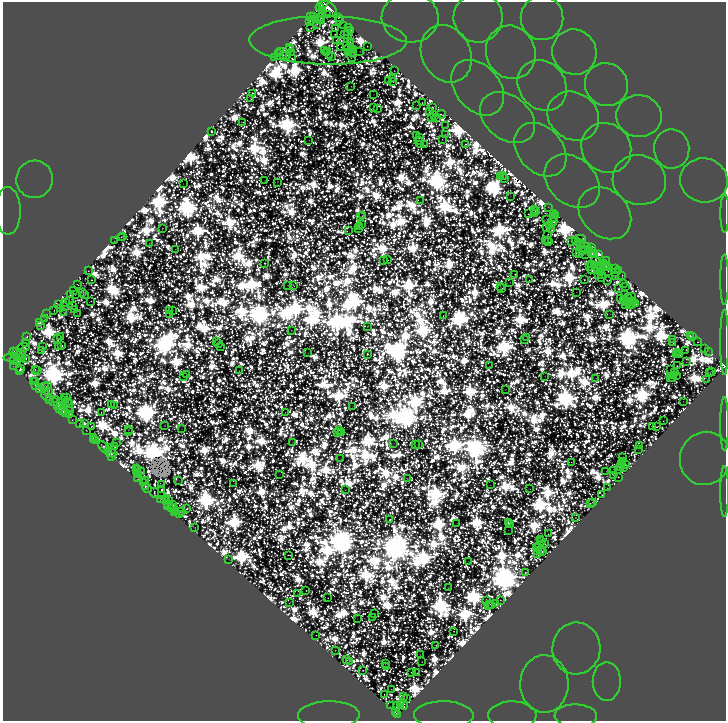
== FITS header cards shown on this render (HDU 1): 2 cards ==
NAXIS1  =                 1447
NAXIS2  =                 1438

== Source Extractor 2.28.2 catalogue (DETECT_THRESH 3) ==
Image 1447 x 1438 px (HDU 1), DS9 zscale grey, zoomed out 1/2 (1 PNG px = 2 x 2 image px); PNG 728 x 723 px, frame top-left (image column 2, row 1438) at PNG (3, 2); each listed source drawn as its Kron ellipse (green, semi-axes under 4 px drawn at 4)
Background 43.9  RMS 6.7e-04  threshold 0.00202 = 3 sigma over >= 5 px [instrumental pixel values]
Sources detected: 826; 352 cannot appear on this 1/2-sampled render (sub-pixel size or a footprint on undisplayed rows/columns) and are neither listed nor drawn; the other 474 listed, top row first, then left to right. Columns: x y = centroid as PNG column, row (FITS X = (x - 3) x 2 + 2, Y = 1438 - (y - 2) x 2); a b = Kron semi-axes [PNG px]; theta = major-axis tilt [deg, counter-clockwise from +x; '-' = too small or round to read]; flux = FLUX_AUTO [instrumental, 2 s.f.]
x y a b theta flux
323 4 8 3 52 200000
320 8 4 3 - 120000
328 9 9 6 -35 93000
323 10 2 2 - 51000
327 14 2 1 - 74
313 16 3 2 - 3200
310 17 2 1 - 290
320 17 2 1 - 550
339 17 2 2 - 1500
410 18 28 25 -2 430
478 18 25 24 - 27
542 18 22 21 - 7.2
320 19 2 1 - 260
312 20 3 1 - 570
340 20 2 1 - 230
310 21 3 1 - 310
322 21 2 1 - 52
316 25 3 3 - 480
344 25 2 1 - 390
349 27 2 2 - 1400
311 28 2 1 - 490
336 29 3 3 - 1500
350 31 2 2 - 720
335 34 2 1 - 180
344 34 3 2 - 550
348 35 2 1 - 93
347 39 3 2 - 240
328 40 79 24 0 600000
336 40 3 2 - 760
341 40 3 2 - 1100
350 42 2 1 - 640
367 46 2 2 - 810
290 47 2 1 - 440
341 47 2 1 - 470
348 48 4 2 - 6100
352 48 2 2 - 810
290 49 2 1 - 110
324 50 2 2 - 19
354 50 3 2 - 560
328 51 2 1 - 600
360 51 2 1 - 220
280 52 2 2 - 680
291 52 2 1 - 470
326 52 3 2 - 1000
348 52 3 2 - 1900
511 52 27 24 -66 13
574 52 23 22 - 7
279 53 2 2 - 510
353 53 3 2 - 1600
446 54 30 24 -62 29
283 55 2 1 - 170
287 55 3 2 - 1900
330 56 2 2 - 230
351 56 6 3 -59 300
274 57 2 1 - 190
332 57 2 1 - 72
292 59 2 2 - 1600
394 71 2 1 - 330
393 78 2 1 - 180
388 81 2 1 - 70
393 81 2 1 - 490
542 85 27 23 -50 12
606 85 22 21 - 6.7
351 86 2 1 - 240
478 88 31 22 -50 150
252 93 2 2 - 1400
374 94 2 1 - 130
251 99 3 1 - 370
422 103 2 1 - 520
417 105 3 1 - 71
373 107 3 2 - 340
432 108 3 2 - 1200
378 109 2 1 - 21
429 112 3 2 - 3800
441 114 4 2 - 1400
435 116 2 1 - 600
573 116 27 23 -33 11
639 116 23 21 -11 6.8
432 117 2 1 - 240
436 118 2 1 - 100
508 118 30 22 -38 110
242 122 3 2 - 610
445 126 2 1 - 47
211 131 2 2 - 3900
446 135 4 2 - 500
417 136 2 1 - 180
419 138 3 2 - 1300
442 139 2 1 - 320
309 140 3 2 - 220
418 140 2 2 - 940
465 144 2 2 - 930
421 145 2 2 - 380
425 145 3 2 - 460
606 148 26 24 -43 11
672 149 19 17 -88 5.6
540 150 30 22 -48 90
503 176 2 1 - 220
501 177 2 1 - 250
505 178 3 2 - 3400
35 179 19 18 - 5.5
265 180 2 1 - 210
639 180 27 25 -15 12
704 180 24 22 -13 8
572 181 31 23 -42 160
277 182 4 1 - 250
183 184 2 1 - 71
510 196 2 1 - 72
420 201 2 1 - 26
548 207 2 1 - 180
535 209 3 1 - 250
8 211 24 13 -89 7.7
535 211 2 2 - 950
535 213 4 2 - 1200
554 213 2 2 - 500
605 213 29 23 -43 87
725 213 19 2 90 0.77
529 214 3 3 - 330
556 215 2 1 - 270
360 216 2 1 - 130
363 216 4 2 - 370
555 218 2 1 - 820
546 219 2 1 - 10
553 221 4 2 - 4800
362 224 2 1 - 21
549 226 3 2 - 250
359 227 3 2 - 920
546 228 3 2 - 2000
162 229 2 2 - 730
359 229 2 2 - 660
552 230 3 1 - 530
349 231 2 1 - 15
547 235 3 2 - 970
123 236 2 2 - 900
121 237 2 2 - 700
581 239 5 3 - 3600
545 240 3 1 - 20
548 240 4 2 - 290
114 241 2 1 - 310
572 241 2 2 - 1000
575 241 3 1 - 190
549 242 2 2 - 450
578 242 2 1 - 440
150 243 2 2 - 220
580 243 3 1 - 310
587 247 2 1 - 25
591 247 3 2 - 9900
175 249 2 1 - 110
585 249 3 2 - 5.6
590 250 2 2 - 1500
582 252 3 2 - 1800
576 253 3 1 - 120
579 253 3 3 - 54
592 253 2 2 - 1200
595 253 3 2 - 2200
585 254 2 1 - 35
599 254 3 2 - 24000
388 260 2 1 - 400
383 261 2 1 - 98
595 261 5 2 - 1400
606 261 2 1 - 440
265 263 3 2 - 1400
603 263 2 2 - 1500
591 265 2 1 - 160
594 265 4 3 - 85
600 265 3 2 - 12000
606 265 2 2 - 2600
590 267 2 1 - 46
608 267 3 2 - 140
599 269 2 2 - 950
615 269 3 2 - 1000
592 270 2 2 - 2500
619 270 2 1 - 5.4
88 271 2 1 - 650
601 271 3 3 - 2500
608 271 2 1 - 390
615 272 2 2 - 750
515 274 2 2 - 760
602 274 3 2 - 560
598 275 3 2 - 78
622 275 2 2 - 480
615 276 3 2 - 1600
602 278 2 1 - 250
91 280 2 2 - 700
529 280 2 1 - 440
584 280 2 2 - 1500
725 280 25 3 90 5.2
607 281 4 2 - 880
510 282 2 1 - 200
624 283 2 1 - 140
78 285 3 1 - 82
293 285 3 2 - 240
288 286 2 1 - 17
626 286 2 1 - 890
500 287 2 1 - 270
502 288 2 1 - 440
619 289 3 2 - 910
74 290 2 1 - 110
576 292 2 1 - 100
83 293 3 2 - 790
71 294 4 2 - 570
75 294 2 1 - 240
85 294 2 1 - 93
625 294 2 1 - 700
632 296 2 1 - 72
629 297 2 1 - 200
621 299 2 2 - 910
69 300 2 1 - 110
91 301 2 2 - 840
624 301 3 2 - 900
627 301 2 1 - 490
633 301 3 2 - 3800
630 302 3 2 - 1800
66 303 2 2 - 740
629 304 2 1 - 990
635 304 3 2 - 1500
59 305 2 1 - 180
72 305 3 1 - 770
626 305 3 2 - 730
632 305 3 2 - 320
64 306 2 1 - 540
60 308 2 2 - 5200
54 310 3 1 - 200
75 310 2 1 - 210
172 310 2 2 - 590
170 311 2 1 - 42
64 312 2 1 - 130
47 314 2 1 - 82
77 314 2 1 - 76
169 314 2 2 - 610
610 314 2 1 - 91
443 316 2 1 - 450
45 319 2 1 - 170
40 322 3 2 - 27000
41 325 3 2 - 750
367 326 2 1 - 190
291 330 2 1 - 190
690 335 2 2 - 2400
27 336 2 2 - 3600
61 336 2 2 - 1400
527 337 2 1 - 220
692 337 2 1 - 580
57 339 4 3 - 590
673 339 2 1 - 290
524 340 2 1 - 170
25 342 2 1 - 360
217 342 2 1 - 14
673 342 2 1 - 610
698 342 2 1 - 710
724 342 33 3 90 88
219 344 3 2 - 390
62 346 4 2 - 6400
42 347 3 1 - 200
58 347 2 1 - 110
220 347 3 2 - 290
23 348 7 2 12 7500
705 348 2 1 - 700
686 350 2 1 - 520
17 351 2 2 - 540
42 351 3 1 - 97
708 351 2 1 - 29
14 352 2 2 - 570
22 353 5 3 - 1500
308 353 3 1 - 200
678 353 3 1 - 620
367 354 3 2 - 1200
677 355 2 2 - 960
680 355 2 2 - 340
11 357 7 2 6 800
19 358 2 2 - 490
22 358 2 2 - 1000
26 358 3 2 - 1500
13 360 2 2 - 1200
17 360 4 3 - 14000
686 362 2 1 - 120
13 366 2 1 - 450
490 366 2 1 - 140
677 366 2 2 - 1300
20 369 2 1 - 1400
19 370 2 2 - 1300
35 370 2 1 - 590
671 370 3 2 - 380
38 371 2 2 - 71
239 371 2 2 - 370
712 371 2 2 - 1500
674 372 3 2 - 540
710 373 2 1 - 190
187 375 2 1 - 140
674 375 2 1 - 240
184 376 2 1 - 180
545 376 2 1 - 210
676 376 2 1 - 470
596 378 2 1 - 210
671 378 2 1 - 140
672 378 2 1 - 110
707 380 3 1 - 61
36 381 2 2 - 730
33 382 3 2 - 950
35 385 4 2 - 2600
47 386 3 2 - 450
44 387 5 1 - 37
505 389 2 1 - 250
39 390 3 2 - 2900
49 391 2 2 - 440
46 396 5 2 - 2100
67 397 2 1 - 240
64 398 2 1 - 33
50 399 2 1 - 270
56 399 2 1 - 37
64 401 2 1 - 700
683 401 2 1 - 160
54 402 2 2 - 550
67 402 2 2 - 1400
69 404 2 2 - 440
57 405 2 2 - 1900
61 405 3 2 - 2600
111 405 3 1 - 20
114 405 2 1 - 190
353 406 2 1 - 32
59 408 3 1 - 240
69 410 2 1 - 85
63 411 2 2 - 4200
71 411 2 1 - 120
101 412 2 1 - 350
285 412 2 1 - 290
65 413 3 2 - 2200
70 414 2 1 - 500
72 420 2 1 - 340
663 421 2 2 - 340
84 423 3 3 - 13000
80 424 2 2 - 420
724 424 27 3 -90 63
164 425 3 2 - 140
653 426 2 2 - 880
91 427 3 2 - 860
657 427 3 2 - 870
182 429 2 1 - 96
86 430 2 1 - 720
129 430 2 1 - 240
339 430 2 1 - 250
129 432 2 1 - 29
338 432 3 2 - 540
341 433 2 1 - 21
93 438 2 1 - 220
94 439 2 1 - 200
95 440 2 2 - 210
292 442 2 1 - 240
116 443 3 1 - 300
393 443 2 1 - 94
418 444 2 1 - 150
415 445 2 1 - 150
640 446 3 2 - 830
104 447 7 3 -51 1900
110 447 3 2 - 960
115 447 2 2 - 580
639 449 3 2 - 120
110 452 6 4 -32 5400
112 456 2 2 - 780
623 458 3 2 - 1300
705 458 27 25 70 37
341 459 2 1 - 61
571 462 2 1 - 290
622 462 3 2 - 550
621 464 4 2 - 1400
625 465 2 2 - 910
620 467 3 2 - 330
137 468 3 2 - 260
623 468 2 1 - 580
136 470 2 1 - 460
619 470 2 1 - 200
606 471 2 1 - 32
614 471 2 1 - 82
141 472 2 1 - 470
137 473 2 1 - 380
139 474 3 2 - 560
280 474 2 1 - 93
614 475 4 2 - 1100
618 477 2 2 - 1100
138 479 4 1 - 370
407 479 3 2 - 240
145 481 3 1 - 610
179 481 2 1 - 52
143 482 2 1 - 110
233 483 2 1 - 36
162 485 2 1 - 230
490 485 2 1 - 67
145 486 2 2 - 2200
147 488 5 1 - 400
607 488 2 1 - 160
162 489 2 2 - 2900
345 489 2 2 - 42
530 489 2 1 - 130
725 492 25 3 -90 2.3
154 493 5 2 - 2300
602 495 2 1 - 720
161 496 3 1 - 140
167 498 2 1 - 240
160 499 3 1 - 200
169 501 2 2 - 5300
593 502 2 1 - 320
590 503 3 1 - 590
167 504 3 2 - 6300
173 504 3 2 - 2000
167 507 2 2 - 740
172 508 4 3 - 1500
187 509 3 2 - 1500
176 510 2 1 - 46
181 512 2 1 - 580
175 513 2 1 - 89
179 514 3 2 - 1800
575 518 2 1 - 250
390 520 2 2 - 1100
508 523 2 2 - 2500
456 524 2 1 - 1.5
511 524 3 1 - 71
195 528 2 2 - 160
508 530 2 1 - 82
548 534 2 1 - 360
541 540 2 2 - 1500
542 542 3 2 - 2400
545 544 3 2 - 480
540 546 4 2 - 510
536 547 3 2 - 450
541 550 3 1 - 260
538 552 2 1 - 49
543 552 4 3 - 300
289 555 4 2 - 750
538 555 3 2 - 360
229 559 2 1 - 120
469 562 3 1 - 220
525 573 2 2 - 760
448 588 3 2 - 220
306 590 2 2 - 560
297 594 2 1 - 150
328 598 2 2 - 340
487 600 2 2 - 1200
500 600 2 1 - 430
290 602 3 1 - 190
495 603 3 1 - 570
490 604 2 1 - 370
488 605 2 2 - 650
492 605 2 1 - 420
375 613 2 1 - 470
373 617 2 1 - 83
357 619 2 1 - 92
454 631 2 1 - 300
316 635 2 1 - 300
436 645 2 2 - 870
576 648 26 24 86 9.8
335 650 2 1 - 320
420 654 2 1 - 140
347 660 3 2 - 210
349 661 3 2 - 750
422 662 2 1 - 230
385 664 2 1 - 170
386 666 2 1 - 50
363 670 2 2 - 1000
412 673 3 2 - 950
417 673 2 1 - 190
607 681 19 14 -90 3.9
544 684 29 24 89 0.43
391 689 2 1 - 150
384 694 2 1 - 220
403 697 2 1 - 180
407 699 2 1 - 100
400 704 2 1 - 310
403 705 5 2 - 4800
390 706 2 1 - 44
397 706 3 2 - 8400
396 713 2 2 - 910
398 714 2 2 - 250
329 715 31 13 1 980
444 715 30 13 -1 990
512 715 24 13 0 38
576 716 21 11 -2 4.3
At the frame edge (FLAGS 8, measured only in part): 14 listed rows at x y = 323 4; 410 18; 478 18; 328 40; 8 211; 725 213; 725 280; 724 342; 724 424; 725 492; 329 715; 444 715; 512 715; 576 716
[352 sub-pixel or undisplayed-footprint detections neither listed nor drawn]